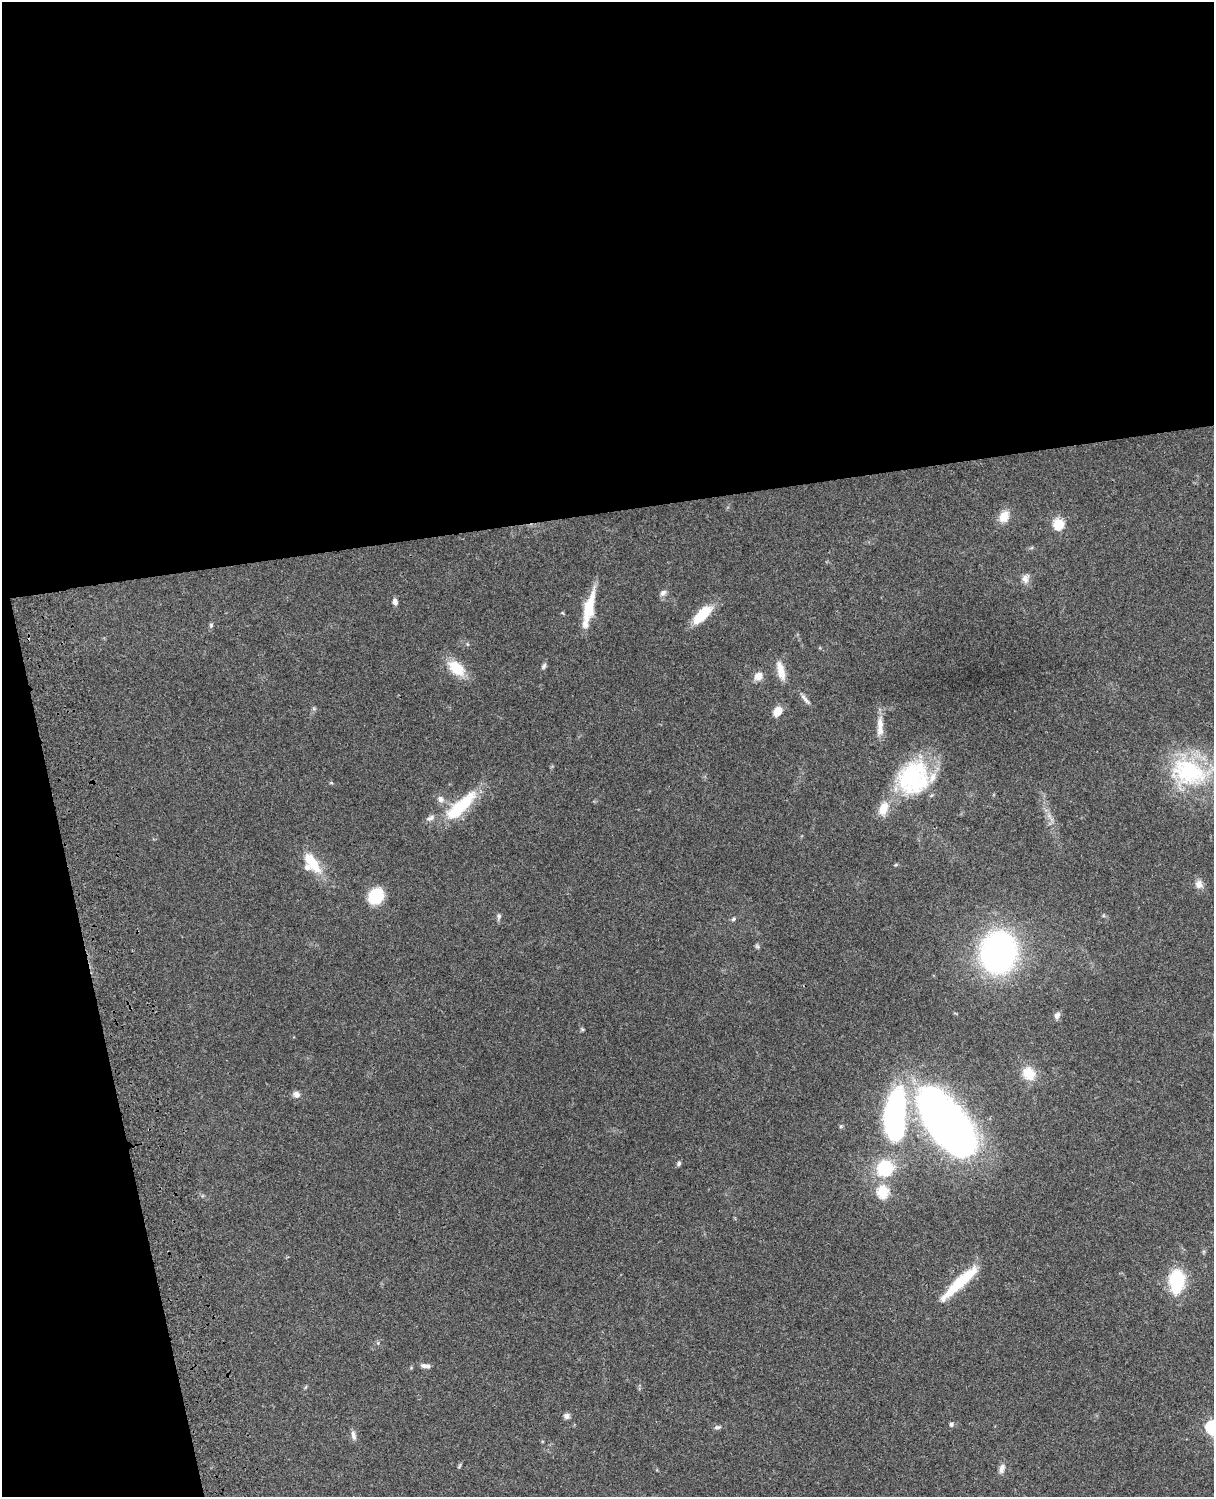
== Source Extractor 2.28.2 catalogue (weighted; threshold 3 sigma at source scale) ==
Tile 1 of 4 x 3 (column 1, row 1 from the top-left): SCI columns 121-1332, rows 3270-4764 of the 5087 x 4929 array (HDU 1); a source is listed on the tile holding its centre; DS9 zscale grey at full resolution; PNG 1216 x 1499 px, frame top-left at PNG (2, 2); no overlay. Shown black and unused: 39% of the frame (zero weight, under 3 of 4 exposures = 6% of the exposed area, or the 3 px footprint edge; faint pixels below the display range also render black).
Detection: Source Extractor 2.28.2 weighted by HDU 2 'WHT'; one run over the whole footprint, this tile lists its part. Background 0.077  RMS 0.0059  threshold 0.0267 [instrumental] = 3 sigma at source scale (4.5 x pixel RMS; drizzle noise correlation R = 1.50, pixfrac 1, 0.05/0.05 arcsec/px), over >= 5 px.
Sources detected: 56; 3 inside a brighter object's white glare — not listed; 4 inside a brighter listed object's ellipse — not listed separately; the other 49 listed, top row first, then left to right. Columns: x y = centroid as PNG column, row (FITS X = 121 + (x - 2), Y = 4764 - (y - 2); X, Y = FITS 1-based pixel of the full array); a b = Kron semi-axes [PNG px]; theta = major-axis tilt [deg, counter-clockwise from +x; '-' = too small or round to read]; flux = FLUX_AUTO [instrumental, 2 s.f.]
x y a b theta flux
1004 516 14 10 57 7.8
1058 524 6 5 - 46
1025 579 12 10 89 3.5
663 593 10 7 43 2.2
395 602 8 6 -71 2.3
589 608 43 10 77 18
703 613 22 13 44 15
211 625 7 5 76 1.1
544 666 8 6 62 1.4
456 668 18 11 -41 18
781 670 25 9 -76 7.6
758 676 10 8 42 5.2
805 699 18 5 -50 2.6
777 711 11 8 52 6.5
880 726 30 8 89 7.2
1189 772 50 34 -18 62
914 778 43 38 62 57
331 783 5 3 - 0.58
440 799 9 8 - 2.9
461 806 51 15 43 28
883 809 18 10 69 9.3
312 862 34 13 -53 16
1199 884 11 10 - 3.7
376 896 15 14 - 21
499 916 9 6 84 1.4
733 919 6 5 - 1.2
757 946 7 5 -44 0.98
998 952 29 25 82 200
1057 1015 10 7 56 2.2
582 1029 6 4 -44 0.74
1029 1073 18 15 -51 11
296 1094 9 8 - 2.7
948 1123 62 27 -52 390
895 1124 43 21 -89 120
841 1126 5 4 - 0.69
679 1163 7 5 59 1.3
885 1168 12 11 - 37
883 1192 6 6 - 45
1177 1281 22 13 85 37
959 1283 56 10 43 26
378 1343 5 5 - 0.78
424 1366 8 6 -7 2
567 1416 7 7 - 2
951 1424 5 5 - 1.5
717 1427 9 5 15 1.6
1212 1427 6 6 - 90
353 1435 13 6 -75 2.3
459 1466 8 3 61 0.8
1002 1468 13 7 73 3
Isophote crosses this tile's border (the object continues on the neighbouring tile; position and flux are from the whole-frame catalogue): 1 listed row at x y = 1212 1427